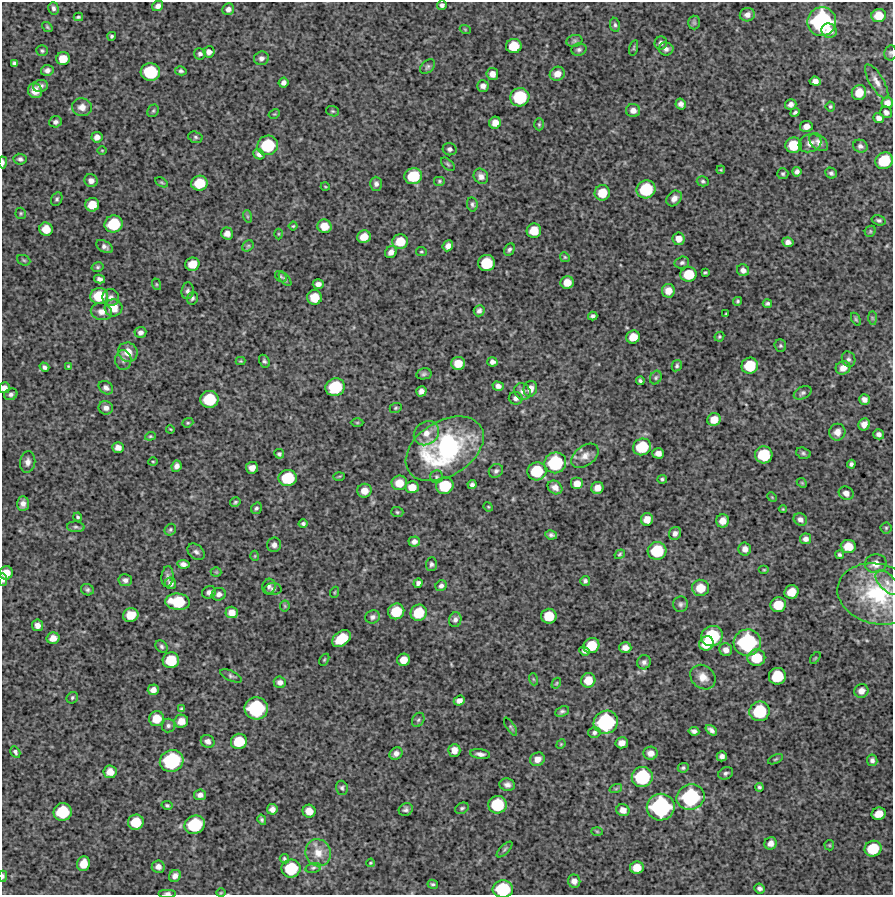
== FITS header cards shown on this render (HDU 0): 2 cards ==
NAXIS1  =                  891 /Length X axis
NAXIS2  =                  893 /Length Y axis

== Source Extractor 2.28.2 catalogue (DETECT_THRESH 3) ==
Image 891 x 893 px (HDU 0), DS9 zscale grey, 1 PNG px = 1 image px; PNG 895 x 897 px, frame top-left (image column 1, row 893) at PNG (2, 2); each listed source drawn as its Kron ellipse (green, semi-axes under 4 px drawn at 4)
Background 3800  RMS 310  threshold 917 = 3 sigma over >= 5 px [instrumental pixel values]
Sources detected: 373; all 373 listed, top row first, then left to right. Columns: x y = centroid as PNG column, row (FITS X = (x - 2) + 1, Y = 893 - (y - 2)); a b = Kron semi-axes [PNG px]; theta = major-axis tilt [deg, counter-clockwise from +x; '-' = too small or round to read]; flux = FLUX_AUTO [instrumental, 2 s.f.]
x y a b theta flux
442 5 5 4 - 6.0e+04
158 6 6 5 - 8.9e+04
53 8 6 5 - 5.1e+04
228 9 6 5 - 8.7e+04
747 15 7 6 - 1.1e+05
879 15 7 6 - 2.8e+05
78 17 5 3 - 3.3e+04
822 22 14 14 - 2.5e+06
694 23 7 6 - 4.4e+04
615 25 7 5 -80 4.3e+04
47 27 6 4 -37 2.7e+04
465 29 5 3 - 1.9e+04
829 31 8 7 - 1.6e+05
112 36 4 4 - 3.8e+04
574 41 8 6 16 4.2e+04
661 43 6 6 - 6.6e+04
514 46 8 7 - 4.2e+05
634 48 8 3 77 2.2e+04
666 49 7 6 - 7.4e+04
579 50 7 6 - 5.3e+04
42 51 6 5 - 3.6e+04
209 52 6 5 - 8.7e+04
890 53 7 6 - 4.2e+04
200 54 6 5 - 5.5e+04
261 58 7 7 - 8.0e+04
63 59 7 6 - 2.8e+05
14 63 4 3 - 4.0e+04
428 67 9 5 42 4.8e+04
47 70 6 5 - 7.9e+04
181 71 6 4 -15 3.8e+04
150 72 10 9 - 8.7e+05
492 74 6 6 - 1.3e+05
557 74 8 7 - 1.7e+05
815 81 6 4 -6 1.1e+05
877 81 19 7 -59 1.5e+05
284 83 5 4 - 7.5e+04
40 86 8 6 16 7.9e+04
483 86 6 6 - 9.8e+04
35 91 7 7 - 1.9e+05
859 93 8 7 - 3.0e+05
520 97 9 9 - 9.3e+05
887 103 5 5 - 1.2e+05
681 104 5 5 - 9.0e+04
791 104 6 5 - 7.9e+04
82 107 10 8 -11 1.4e+05
830 107 5 4 - 2.9e+04
633 110 7 6 - 1.2e+05
153 111 7 5 61 3.7e+04
333 111 6 5 - 3.2e+04
795 112 5 3 - 3.7e+04
886 112 6 5 - 6.5e+04
274 114 6 4 31 2.4e+04
879 118 5 5 - 9.1e+04
55 122 6 5 - 6.5e+04
495 123 6 6 - 1.7e+05
539 124 6 5 - 3.3e+04
806 126 6 5 - 1.2e+05
97 137 5 5 - 1.2e+05
195 137 7 5 -18 4.5e+04
819 142 11 7 -42 1.1e+05
810 143 11 9 20 1.3e+05
268 145 10 9 - 9.1e+05
793 145 8 7 - 4.9e+05
860 146 7 6 - 6.8e+04
450 149 7 6 - 6.0e+04
102 150 4 3 - 1.5e+04
259 154 6 5 - 7.5e+04
20 159 6 5 - 5.3e+04
884 161 9 8 - 6.4e+05
3 162 6 3 88 5.2e+04
448 164 8 5 -45 3.5e+04
721 170 4 3 - 1.8e+04
797 172 5 4 - 6.7e+04
831 173 6 5 - 4.6e+04
783 174 5 5 - 3.9e+04
413 176 9 8 - 6.4e+05
481 176 8 7 - 1.1e+05
91 181 7 6 - 1.1e+05
439 181 6 5 - 3.4e+04
703 181 6 5 - 3.8e+04
161 182 7 4 -30 2.5e+04
199 183 8 7 - 5.0e+05
376 184 7 6 - 7.4e+04
325 186 4 3 - 1.6e+04
646 189 9 9 - 8.6e+05
602 193 8 7 - 3.8e+05
674 198 8 6 48 1.1e+05
57 199 7 5 63 4.5e+04
472 204 7 5 -79 5.0e+04
92 205 7 6 - 3.0e+05
21 213 6 5 - 2.9e+04
247 216 6 4 -72 2.7e+04
879 220 7 5 -16 4.9e+04
114 224 9 8 - 7.5e+05
293 226 4 4 - 2.3e+04
324 226 7 6 - 2.6e+05
46 229 7 6 - 2.6e+05
534 231 7 7 - 3.3e+05
870 231 6 5 - 2.9e+04
227 233 6 5 - 1.3e+05
278 234 5 3 - 1.9e+04
364 237 7 6 - 2.4e+05
679 239 6 6 - 1.5e+05
400 241 8 7 - 3.7e+05
788 242 5 4 - 8.6e+04
248 246 6 5 - 3.2e+04
448 246 6 5 - 1.0e+05
104 247 9 5 -29 7.6e+04
509 249 6 4 64 4.9e+04
391 252 6 5 - 1.1e+05
421 252 5 3 - 2.2e+04
565 257 5 4 - 2.7e+04
24 260 7 5 -22 3.3e+04
486 263 8 8 - 6.3e+05
682 263 7 6 - 5.1e+04
192 264 7 6 - 2.9e+05
98 267 6 4 16 3.2e+04
743 270 6 5 - 8.6e+04
705 272 4 3 - 2.7e+04
689 274 8 7 - 4.8e+05
281 277 7 5 -42 3.4e+04
99 279 5 4 - 6.9e+04
285 279 8 4 -50 3.9e+04
567 282 6 6 - 2.4e+05
156 284 6 4 -71 2.5e+04
318 284 5 5 - 9.5e+04
187 291 8 6 83 6.0e+04
668 291 7 6 - 1.9e+05
99 296 9 8 - 5.7e+05
111 297 8 8 - 9.5e+04
315 297 7 7 - 3.4e+05
192 298 6 5 - 4.0e+04
738 301 5 4 - 3.0e+04
767 303 4 4 - 3.7e+04
113 308 9 8 - 2.9e+05
479 311 6 5 - 6.1e+04
101 312 11 8 -12 1.4e+05
726 313 3 2 - 1.8e+04
593 316 5 4 - 4.9e+04
872 318 7 4 -89 2.9e+04
856 319 7 4 -60 3.0e+04
140 332 6 5 - 7.0e+04
633 337 7 6 - 2.7e+05
719 337 5 4 - 2.7e+04
780 346 6 5 - 3.6e+04
128 352 10 9 - 2.1e+05
849 359 8 6 -70 5.9e+04
123 360 10 8 90 7.7e+04
241 361 5 4 - 2.2e+04
264 361 7 5 -60 4.1e+04
492 362 5 4 - 7.5e+04
458 363 7 6 - 2.9e+05
68 366 3 3 - 1.9e+04
677 366 6 5 - 4.0e+04
750 366 8 8 - 5.6e+05
44 367 5 4 - 6.0e+04
843 368 7 6 - 1.5e+05
424 374 8 5 12 4.7e+04
656 377 7 5 60 3.9e+04
640 381 4 3 - 3.6e+04
498 386 6 4 -18 8.1e+04
335 387 10 9 - 8.6e+05
4 388 5 5 - 1.1e+05
106 388 8 6 -37 7.3e+04
530 389 8 6 73 1.4e+05
421 391 5 5 - 9.2e+04
522 391 9 7 -52 9.2e+04
803 393 9 6 28 5.2e+04
11 394 7 5 27 5.9e+04
516 398 7 6 - 7.0e+04
209 399 9 8 - 7.6e+05
864 399 5 5 - 9.5e+04
106 408 7 6 - 9.9e+04
396 408 6 5 - 3.2e+04
714 420 7 6 - 2.4e+05
188 423 6 4 20 2.9e+04
357 423 6 4 0 2.5e+04
864 424 6 5 - 1.4e+05
170 429 4 3 - 1.9e+04
837 432 8 8 - 1.4e+05
426 433 13 11 39 2.2e+05
879 434 5 5 - 7.7e+04
150 436 5 4 - 2.6e+04
118 447 6 5 - 1.2e+05
642 447 9 8 - 7.0e+05
445 449 42 27 32 3.6e+06
658 453 6 5 - 1.2e+05
803 453 7 5 -17 3.9e+04
279 454 5 4 - 4.3e+04
764 455 9 8 - 7.3e+05
585 456 15 9 36 1.7e+05
153 461 5 3 - 2.1e+04
28 462 11 7 83 1.2e+05
555 463 11 10 - 1.2e+06
851 464 4 4 - 4.4e+04
176 466 5 5 - 8.4e+04
252 468 6 6 - 1.5e+05
496 471 7 6 - 5.6e+04
537 471 9 9 - 7.3e+05
339 476 6 3 3 2.2e+04
436 477 6 6 - 4.4e+04
288 478 9 8 - 7.5e+05
662 479 5 4 - 3.6e+04
399 483 7 7 - 2.7e+05
802 483 5 4 - 2.5e+04
472 484 4 4 - 5.5e+04
577 484 6 6 - 1.7e+05
445 486 9 8 - 6.8e+05
412 487 7 6 - 2.2e+05
555 487 8 6 -36 1.2e+05
597 488 6 6 - 1.5e+05
364 491 7 7 - 1.9e+05
846 493 7 6 - 1.1e+05
772 497 5 4 - 2.0e+04
235 502 5 4 - 3.4e+04
23 504 7 6 - 9.5e+04
488 507 5 4 - 2.0e+04
256 508 6 5 - 4.3e+04
783 509 4 2 - 1.9e+04
397 512 6 5 - 3.5e+04
78 517 4 3 - 3.3e+04
647 519 6 6 - 1.8e+05
800 519 7 6 - 7.7e+04
723 521 7 6 - 1.8e+05
303 524 4 4 - 4.4e+04
76 527 9 5 -3 4.7e+04
886 528 5 5 - 3.3e+04
170 530 6 5 - 3.6e+04
675 533 7 6 - 8.4e+04
551 535 6 4 -11 5.5e+04
806 539 5 5 - 8.4e+04
414 542 6 5 - 9.1e+04
274 545 7 7 - 8.6e+04
848 546 7 6 - 3.0e+05
745 549 6 6 - 1.1e+05
657 551 9 9 - 7.7e+05
196 552 10 7 -42 6.9e+04
620 554 5 4 - 3.2e+04
840 555 4 3 - 3.8e+04
255 556 5 3 - 1.8e+04
183 564 6 4 -7 8.2e+04
431 564 7 5 87 5.1e+04
876 564 11 9 11 2.1e+05
764 570 5 3 - 2.0e+04
216 572 5 5 - 2.5e+04
6 573 7 6 - 2.6e+05
167 577 10 6 85 6.4e+04
3 579 6 4 -85 5.9e+04
125 580 7 6 - 7.8e+04
585 581 5 5 - 4.9e+04
171 583 6 5 - 7.8e+04
418 583 5 4 - 6.3e+04
888 583 15 8 -45 1.5e+05
269 586 8 6 74 5.9e+04
441 586 6 5 - 6.5e+04
700 588 8 8 - 3.3e+05
273 589 8 6 -2 4.9e+04
87 590 6 5 - 4.6e+04
209 592 7 6 - 7.1e+04
335 592 5 3 - 2.1e+04
791 592 7 6 - 3.1e+05
219 594 7 6 - 7.8e+04
878 594 41 30 -13 1.6e+06
178 602 12 8 -5 7.3e+05
681 604 8 7 - 5.9e+04
778 605 8 7 - 4.3e+05
285 606 5 5 - 2.5e+04
396 611 8 7 - 5.1e+05
232 612 6 6 - 1.6e+05
419 613 8 8 - 5.2e+05
131 615 8 6 17 3.2e+05
549 616 7 7 - 4.3e+05
372 617 7 6 - 6.3e+04
455 620 7 6 - 7.1e+04
37 625 6 5 - 1.1e+05
712 636 11 10 - 1.2e+06
53 638 6 5 - 1.5e+05
341 639 10 7 37 6.1e+05
706 643 7 7 - 3.9e+05
747 643 14 13 - 1.9e+06
161 646 7 5 -47 4.5e+04
591 646 8 7 - 4.8e+05
625 648 6 5 - 1.2e+05
726 650 6 6 - 1.2e+05
584 651 5 4 - 6.1e+04
756 658 9 8 - 5.2e+05
815 658 7 3 53 2.0e+04
171 660 8 8 - 5.7e+05
324 660 6 4 58 2.5e+04
403 660 6 6 - 2.1e+05
644 662 7 6 - 7.1e+04
231 676 12 5 -24 5.1e+04
777 676 9 8 - 6.5e+05
703 677 13 11 -40 2.2e+05
533 679 6 4 -71 2.2e+04
588 680 7 7 - 3.0e+05
280 682 6 5 - 9.7e+04
556 683 6 4 59 2.5e+04
153 690 5 5 - 1.1e+05
861 691 7 6 - 1.3e+05
72 698 6 5 - 4.0e+04
459 701 6 5 - 1.1e+05
256 708 12 11 - 1.6e+06
181 709 4 3 - 2.7e+04
562 711 7 5 23 4.9e+04
760 711 10 9 - 9.6e+05
156 719 7 7 - 3.3e+05
418 720 7 6 - 4.5e+04
181 721 7 6 - 2.0e+05
606 722 12 11 - 1.7e+06
168 726 7 6 - 5.8e+04
510 727 10 4 -57 3.8e+04
711 730 7 4 -38 7.7e+04
694 731 5 4 - 6.0e+04
594 733 6 5 - 5.0e+04
208 741 7 6 - 9.3e+04
239 741 8 7 - 5.2e+05
622 743 6 5 - 1.4e+05
561 744 5 4 - 2.1e+04
454 750 6 6 - 1.6e+05
15 752 6 4 -60 5.4e+04
396 753 7 5 38 9.4e+04
651 753 7 6 - 1.3e+05
480 754 10 5 -8 7.5e+04
722 756 5 5 - 7.6e+04
537 759 7 6 - 1.5e+05
776 759 8 4 27 2.9e+04
872 760 6 5 - 6.8e+04
172 761 12 10 23 1.6e+06
683 768 5 4 - 3.9e+04
110 772 6 6 - 1.9e+05
726 773 8 6 26 5.1e+04
642 777 10 10 - 1.2e+06
507 785 8 6 -9 8.7e+04
759 787 4 4 - 3.9e+04
342 788 7 6 - 4.6e+04
616 788 6 4 20 2.7e+04
200 795 6 5 - 8.7e+04
691 797 14 12 20 1.8e+06
167 805 5 4 - 3.3e+04
497 805 9 9 - 8.3e+05
661 807 14 13 - 2.2e+06
462 808 7 5 27 4.0e+04
272 809 5 5 - 1.0e+05
406 810 7 6 - 6.2e+04
623 810 6 6 - 1.4e+05
309 811 6 6 - 2.0e+05
63 812 9 8 - 8.1e+05
879 814 7 6 - 2.5e+05
262 820 5 4 - 3.8e+04
136 822 8 7 - 4.9e+05
195 825 10 9 - 1.0e+06
597 831 6 4 -2 2.1e+04
771 843 6 6 - 1.2e+05
829 845 5 5 - 2.4e+04
505 849 10 4 45 3.8e+04
873 849 8 8 - 6.3e+05
318 853 13 12 - 2.8e+05
284 859 5 4 - 3.6e+04
371 863 4 3 - 2.4e+04
83 864 7 6 - 2.7e+05
158 867 6 6 - 1.1e+05
291 868 9 9 - 7.8e+05
313 868 8 4 14 4.1e+04
637 868 7 6 - 2.6e+05
3 876 5 3 - 3.7e+04
175 876 6 5 - 9.7e+04
574 881 6 6 - 1.1e+05
433 884 5 4 - 3.4e+04
760 888 5 5 - 6.3e+04
503 889 10 8 6 1.0e+06
167 893 9 4 0 4.6e+04
221 893 5 3 - 1.7e+04
At the frame edge (FLAGS 8, measured only in part): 7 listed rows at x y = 890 53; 3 162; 4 388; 3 579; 3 876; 503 889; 167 893